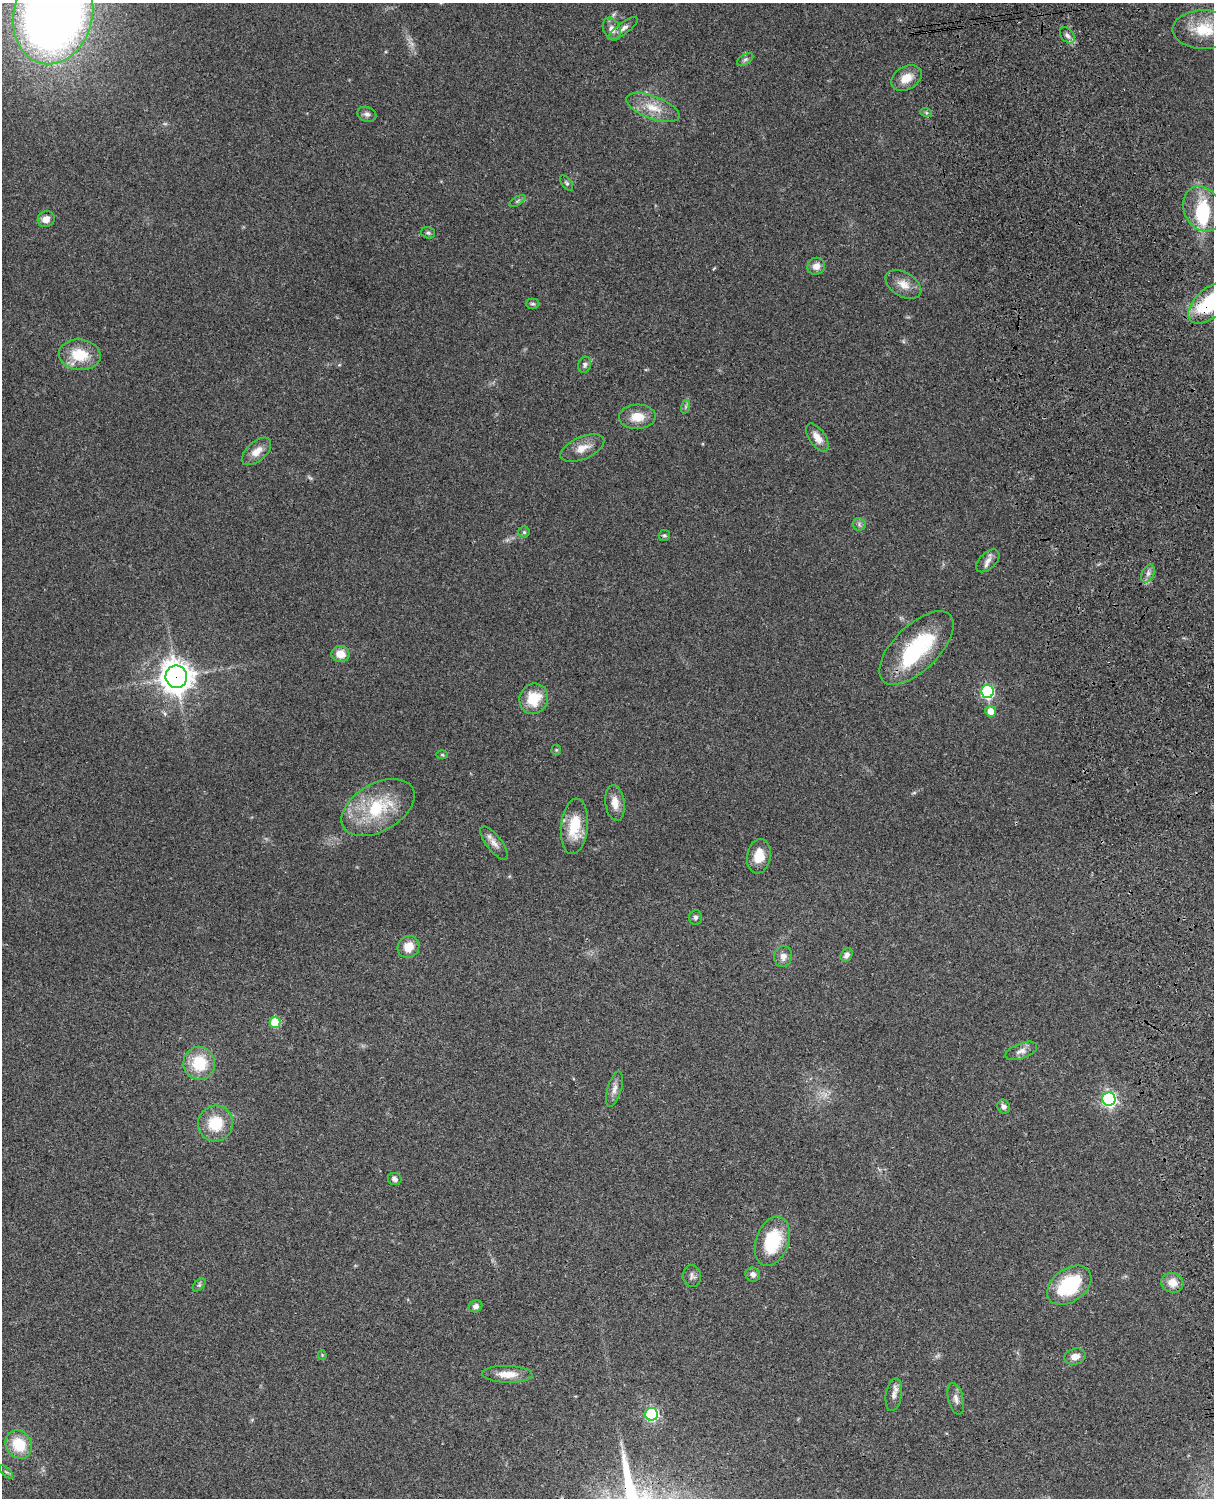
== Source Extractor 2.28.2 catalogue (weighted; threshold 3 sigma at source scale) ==
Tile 6 of 4 x 3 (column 2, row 2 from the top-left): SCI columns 1334-2545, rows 1772-3267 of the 5088 x 4926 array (HDU 1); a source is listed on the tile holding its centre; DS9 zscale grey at full resolution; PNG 1216 x 1500 px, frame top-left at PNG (2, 3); each listed source drawn as its Kron ellipse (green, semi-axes under 4 px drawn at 4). Shown black and unused: <1% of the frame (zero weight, under 3 of 4 exposures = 6% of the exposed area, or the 3 px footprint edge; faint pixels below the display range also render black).
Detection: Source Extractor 2.28.2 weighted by HDU 2 'WHT'; one run over the whole footprint, this tile lists its part. Background 0.103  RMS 0.0065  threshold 0.0292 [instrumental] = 3 sigma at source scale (4.5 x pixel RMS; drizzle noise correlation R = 1.50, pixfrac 1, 0.05/0.05 arcsec/px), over >= 5 px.
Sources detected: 77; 3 too faint to see at this stretch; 2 inside a brighter object's white glare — neither listed nor drawn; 1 inside a brighter listed object's ellipse — not listed separately; the other 71 listed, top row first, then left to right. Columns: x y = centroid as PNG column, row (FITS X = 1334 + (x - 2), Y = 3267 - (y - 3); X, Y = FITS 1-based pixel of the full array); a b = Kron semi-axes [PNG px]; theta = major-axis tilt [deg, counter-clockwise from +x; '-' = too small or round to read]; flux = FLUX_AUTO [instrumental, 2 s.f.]
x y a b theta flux
53 14 50 39 75 680
624 28 17 5 35 3.2
612 29 12 8 -66 4.2
1204 29 31 19 0 20
1067 35 9 6 -51 2.3
745 59 9 5 33 1.6
906 78 16 11 31 9.3
653 108 28 11 -21 13
926 112 6 4 -20 0.99
367 114 10 7 -18 2.2
567 183 9 4 -55 1.3
517 201 9 4 31 1.3
1203 209 23 18 -66 26
46 219 8 7 - 4.8
428 233 7 5 -14 1.4
816 266 9 8 - 4.8
903 284 19 12 -32 7.4
1210 303 26 14 42 48
533 304 7 5 0 1.1
80 355 21 15 -7 20
585 365 8 6 75 1.8
685 407 7 4 71 1.2
637 417 18 12 3 10
817 437 16 8 -55 6.4
582 448 23 11 23 8.2
257 451 17 9 42 7.4
859 524 6 6 - 1.7
524 532 5 5 - 1.1
664 535 5 5 - 1
988 561 14 8 45 3.8
1148 573 9 6 64 2.6
916 648 47 22 44 56
340 654 9 8 - 9
176 677 11 10 - 910
987 692 6 6 - 99
534 699 15 14 - 17
991 711 5 5 - 7.4
556 750 5 5 - 0.74
442 755 6 4 -2 0.78
615 803 18 9 -82 7.1
378 807 40 24 30 40
574 826 28 13 85 19
494 843 20 7 -52 4.8
759 856 17 12 80 11
695 917 7 6 - 1.8
408 947 11 10 - 9.5
847 955 7 5 57 3.1
783 956 10 9 - 3.9
275 1022 5 5 - 31
1021 1051 17 7 20 4.3
199 1063 16 16 - 24
614 1089 18 7 74 4.2
1109 1099 7 6 - 160
1004 1107 7 6 - 2.5
215 1123 18 17 - 20
395 1179 7 6 - 2.5
772 1241 25 16 70 34
753 1275 7 7 - 3.1
692 1276 11 9 -80 2.6
1172 1283 11 10 - 7.9
199 1285 7 4 45 1.2
1069 1285 25 16 36 43
476 1306 7 6 - 2.6
322 1355 4 4 - 0.63
1075 1357 11 8 18 4.8
507 1374 25 8 -2 8.9
894 1394 16 8 80 3.9
956 1399 16 7 -76 3.8
652 1414 6 6 - 100
19 1444 15 12 -56 20
6 1472 8 3 -44 0.93
Overlapping masked pixels (flux is a lower limit): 2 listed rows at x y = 1210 303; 176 677
Isophote crosses this tile's border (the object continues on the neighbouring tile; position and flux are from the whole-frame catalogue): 1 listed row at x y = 53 14